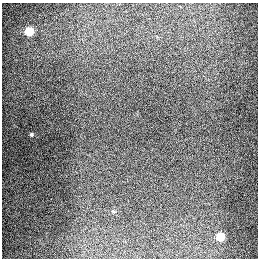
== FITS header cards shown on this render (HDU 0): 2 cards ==
NAXIS1  =                  256
NAXIS2  =                  256

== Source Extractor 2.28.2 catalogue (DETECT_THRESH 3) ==
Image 256 x 256 px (HDU 0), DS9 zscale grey, 1 PNG px = 1 image px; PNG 260 x 260 px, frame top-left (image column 1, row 256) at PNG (2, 3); no overlay
Background 1280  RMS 26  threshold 79.1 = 3 sigma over >= 5 px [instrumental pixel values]
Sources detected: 3; all 3 listed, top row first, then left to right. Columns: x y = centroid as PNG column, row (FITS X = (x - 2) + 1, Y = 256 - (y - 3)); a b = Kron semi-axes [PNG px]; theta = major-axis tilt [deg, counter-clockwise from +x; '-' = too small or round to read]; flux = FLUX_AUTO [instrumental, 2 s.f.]
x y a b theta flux
29 31 5 5 - 86000
31 134 4 4 - 2500
220 236 5 5 - 66000